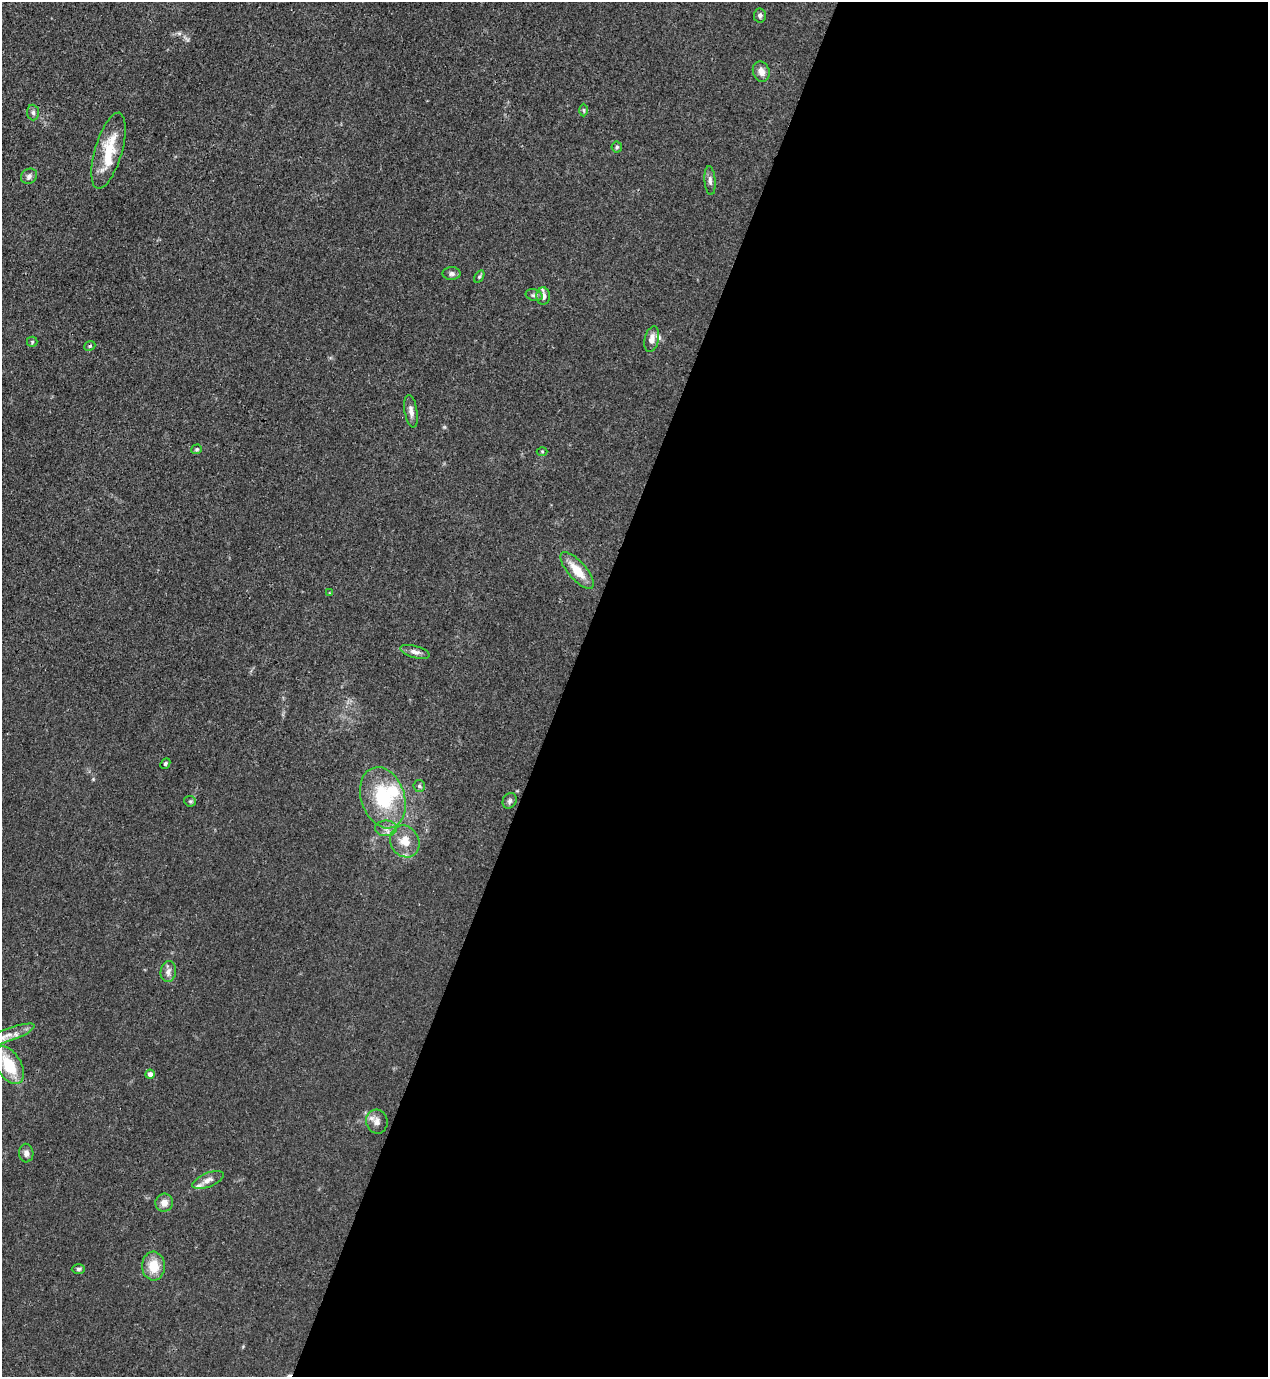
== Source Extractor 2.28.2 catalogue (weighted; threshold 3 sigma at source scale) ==
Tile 12 of 4 x 4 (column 4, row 3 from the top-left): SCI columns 4152-5417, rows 1416-2790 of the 5639 x 5578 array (HDU 1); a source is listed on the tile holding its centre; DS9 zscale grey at full resolution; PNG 1270 x 1379 px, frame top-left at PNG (2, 2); each listed source drawn as its Kron ellipse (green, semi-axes under 4 px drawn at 4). Shown black and unused: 56% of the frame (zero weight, under 3 of 4 exposures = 7% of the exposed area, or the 3 px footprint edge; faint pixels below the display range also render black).
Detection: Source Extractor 2.28.2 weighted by HDU 2 'WHT'; one run over the whole footprint, this tile lists its part. Background 0.0149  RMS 0.0024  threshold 0.011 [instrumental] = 3 sigma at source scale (4.5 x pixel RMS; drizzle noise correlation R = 1.50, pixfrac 1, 0.05/0.05 arcsec/px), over >= 5 px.
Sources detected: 42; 2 inside a brighter object's white glare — neither listed nor drawn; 2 inside a brighter listed object's ellipse — not listed separately; the other 38 listed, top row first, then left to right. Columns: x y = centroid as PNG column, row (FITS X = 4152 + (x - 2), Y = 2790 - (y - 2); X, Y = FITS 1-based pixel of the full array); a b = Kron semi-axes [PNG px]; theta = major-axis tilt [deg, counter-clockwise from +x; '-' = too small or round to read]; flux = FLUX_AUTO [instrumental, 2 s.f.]
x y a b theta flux
760 15 7 6 - 0.63
761 72 10 8 -69 1.7
584 110 6 4 -89 0.35
33 113 8 6 -86 0.64
617 147 5 5 - 0.38
108 151 39 13 74 8.6
29 176 8 7 - 0.81
710 181 14 5 -85 1
452 274 9 6 1 0.78
479 277 7 4 59 0.33
534 295 8 6 -14 0.64
543 296 8 7 - 1.4
652 339 13 7 77 1.8
32 342 5 5 - 0.33
90 346 6 4 22 0.36
411 411 16 6 -80 1.4
196 449 5 5 - 0.34
542 451 5 3 - 0.24
577 571 23 9 -48 4.8
329 593 3 2 - 0.19
415 652 15 6 -15 1.2
165 764 5 4 - 0.44
419 786 6 5 - 0.5
383 798 31 21 -71 16
190 801 6 5 - 0.41
510 801 8 6 61 0.72
386 828 11 8 -1 1.4
405 841 16 14 -60 4.1
168 972 10 7 80 1.2
8 1035 28 6 19 3
9 1065 21 12 -59 8.2
150 1074 4 4 - 1.3
377 1122 12 10 -76 1.7
26 1153 9 7 -85 1.1
208 1180 16 7 22 1.5
164 1203 9 8 - 1.9
153 1266 14 11 -87 4.8
78 1269 6 5 - 0.51
Isophote crosses this tile's border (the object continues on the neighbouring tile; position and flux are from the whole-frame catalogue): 2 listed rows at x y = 8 1035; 9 1065